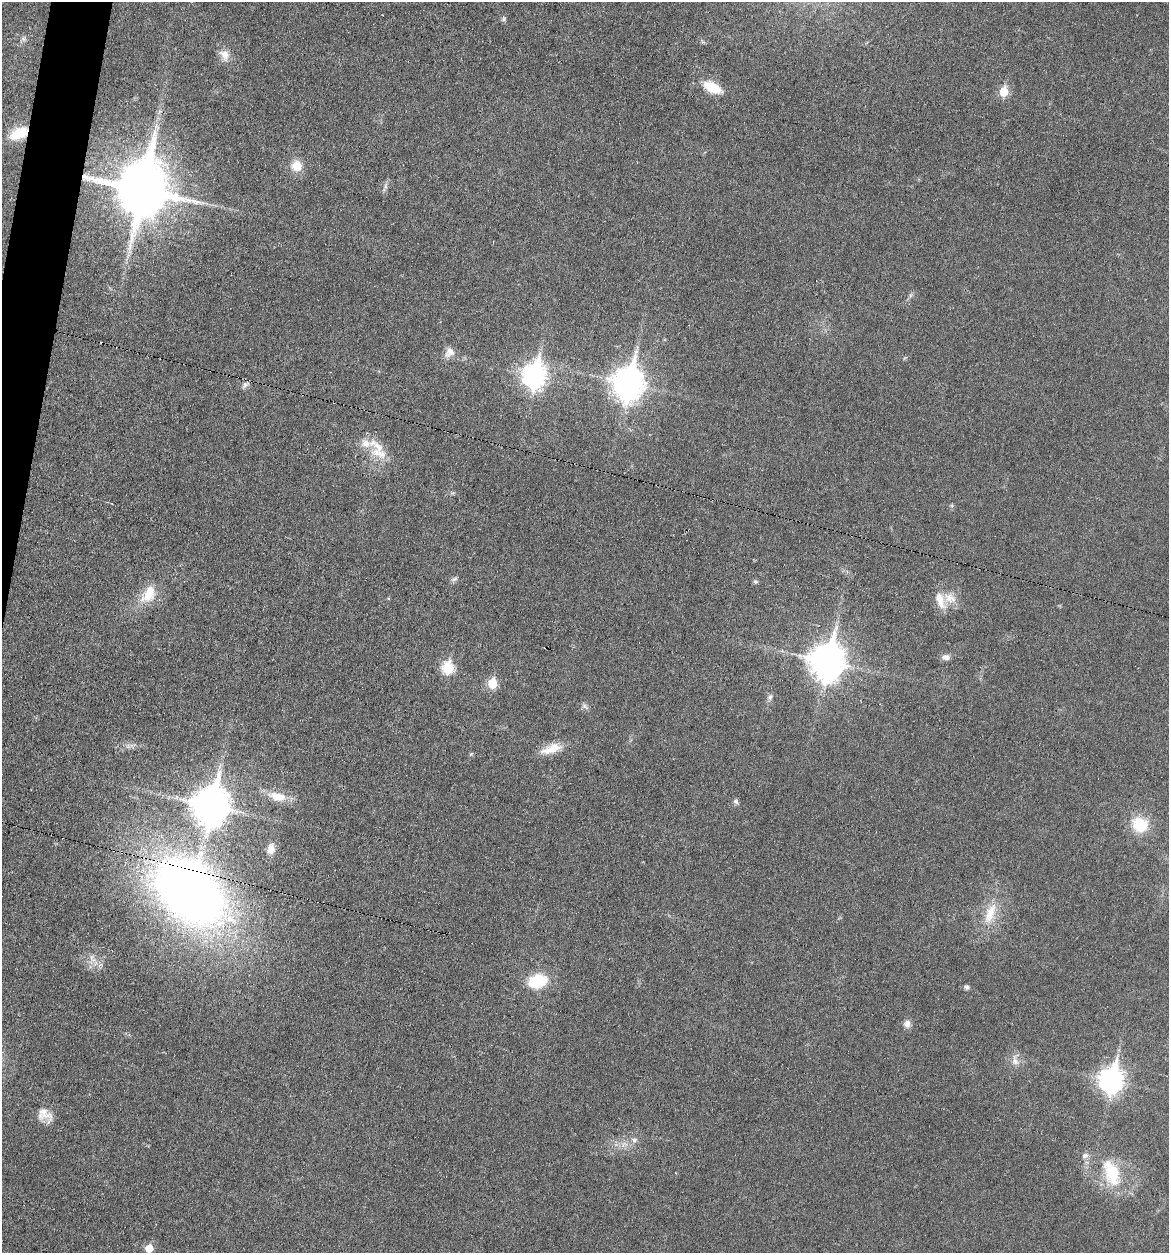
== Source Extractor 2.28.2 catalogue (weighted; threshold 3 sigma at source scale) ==
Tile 11 of 4 x 4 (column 3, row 3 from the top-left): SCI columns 2451-3617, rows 1254-2504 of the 5027 x 5007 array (HDU 1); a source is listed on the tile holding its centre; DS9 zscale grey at full resolution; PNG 1171 x 1255 px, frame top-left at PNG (2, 2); no overlay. Shown black and unused: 2% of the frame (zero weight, under 3 of 6 exposures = <1% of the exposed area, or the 3 px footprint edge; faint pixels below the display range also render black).
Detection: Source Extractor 2.28.2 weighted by HDU 2 'WHT'; one run over the whole footprint, this tile lists its part. Background 0.0454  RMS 0.0044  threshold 0.0179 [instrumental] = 3 sigma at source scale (4.09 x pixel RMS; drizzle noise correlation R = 1.36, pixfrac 0.8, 0.05/0.05 arcsec/px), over >= 5 px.
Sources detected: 50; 1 inside a brighter object's white glare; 1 cosmic-ray / hot-pixel residue — not listed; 3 inside a brighter listed object's ellipse — not listed separately; the other 45 listed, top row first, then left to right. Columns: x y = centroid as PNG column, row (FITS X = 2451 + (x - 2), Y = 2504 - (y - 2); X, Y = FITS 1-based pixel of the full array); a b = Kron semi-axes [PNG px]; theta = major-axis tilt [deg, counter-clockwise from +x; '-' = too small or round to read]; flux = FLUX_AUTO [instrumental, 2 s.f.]
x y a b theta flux
504 19 7 4 89 0.76
23 39 7 4 -1 0.91
225 55 17 12 -65 4.3
712 87 18 9 -27 12
1004 91 6 5 - 15
19 133 21 12 25 11
297 166 12 12 - 6.2
385 187 14 4 70 1.2
142 190 17 16 - 2500
450 352 15 10 39 3.5
534 375 11 8 80 280
628 383 13 10 81 590
245 385 11 7 40 1.5
379 453 27 12 -19 8.1
454 579 10 5 19 1.1
755 581 6 5 - 0.82
149 594 26 15 58 10
950 598 19 14 -27 6.1
946 657 11 7 3 2.1
827 661 13 11 79 830
447 667 7 6 - 30
492 683 6 5 - 16
770 697 9 6 79 1.3
585 706 10 6 -38 1.2
128 746 7 5 -46 1
552 749 28 10 19 7.5
471 754 7 4 44 0.52
277 796 25 11 -12 8.1
736 801 8 6 -40 0.98
211 806 14 11 78 940
1140 825 21 18 -31 13
271 849 14 9 80 3
190 892 52 35 -44 510
990 913 32 13 68 10
92 958 14 7 -59 2.7
538 981 17 12 15 19
967 987 6 5 - 1.1
907 1024 10 8 80 2.3
1015 1061 14 9 -60 3.1
1111 1080 11 9 78 300
45 1115 22 15 -33 5.4
634 1140 8 7 - 1.7
1085 1156 9 7 21 1.6
1112 1173 35 18 -71 19
149 1248 5 5 - 8.3
Overlapping masked pixels (flux is a lower limit): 3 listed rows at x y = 19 133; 142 190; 190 892